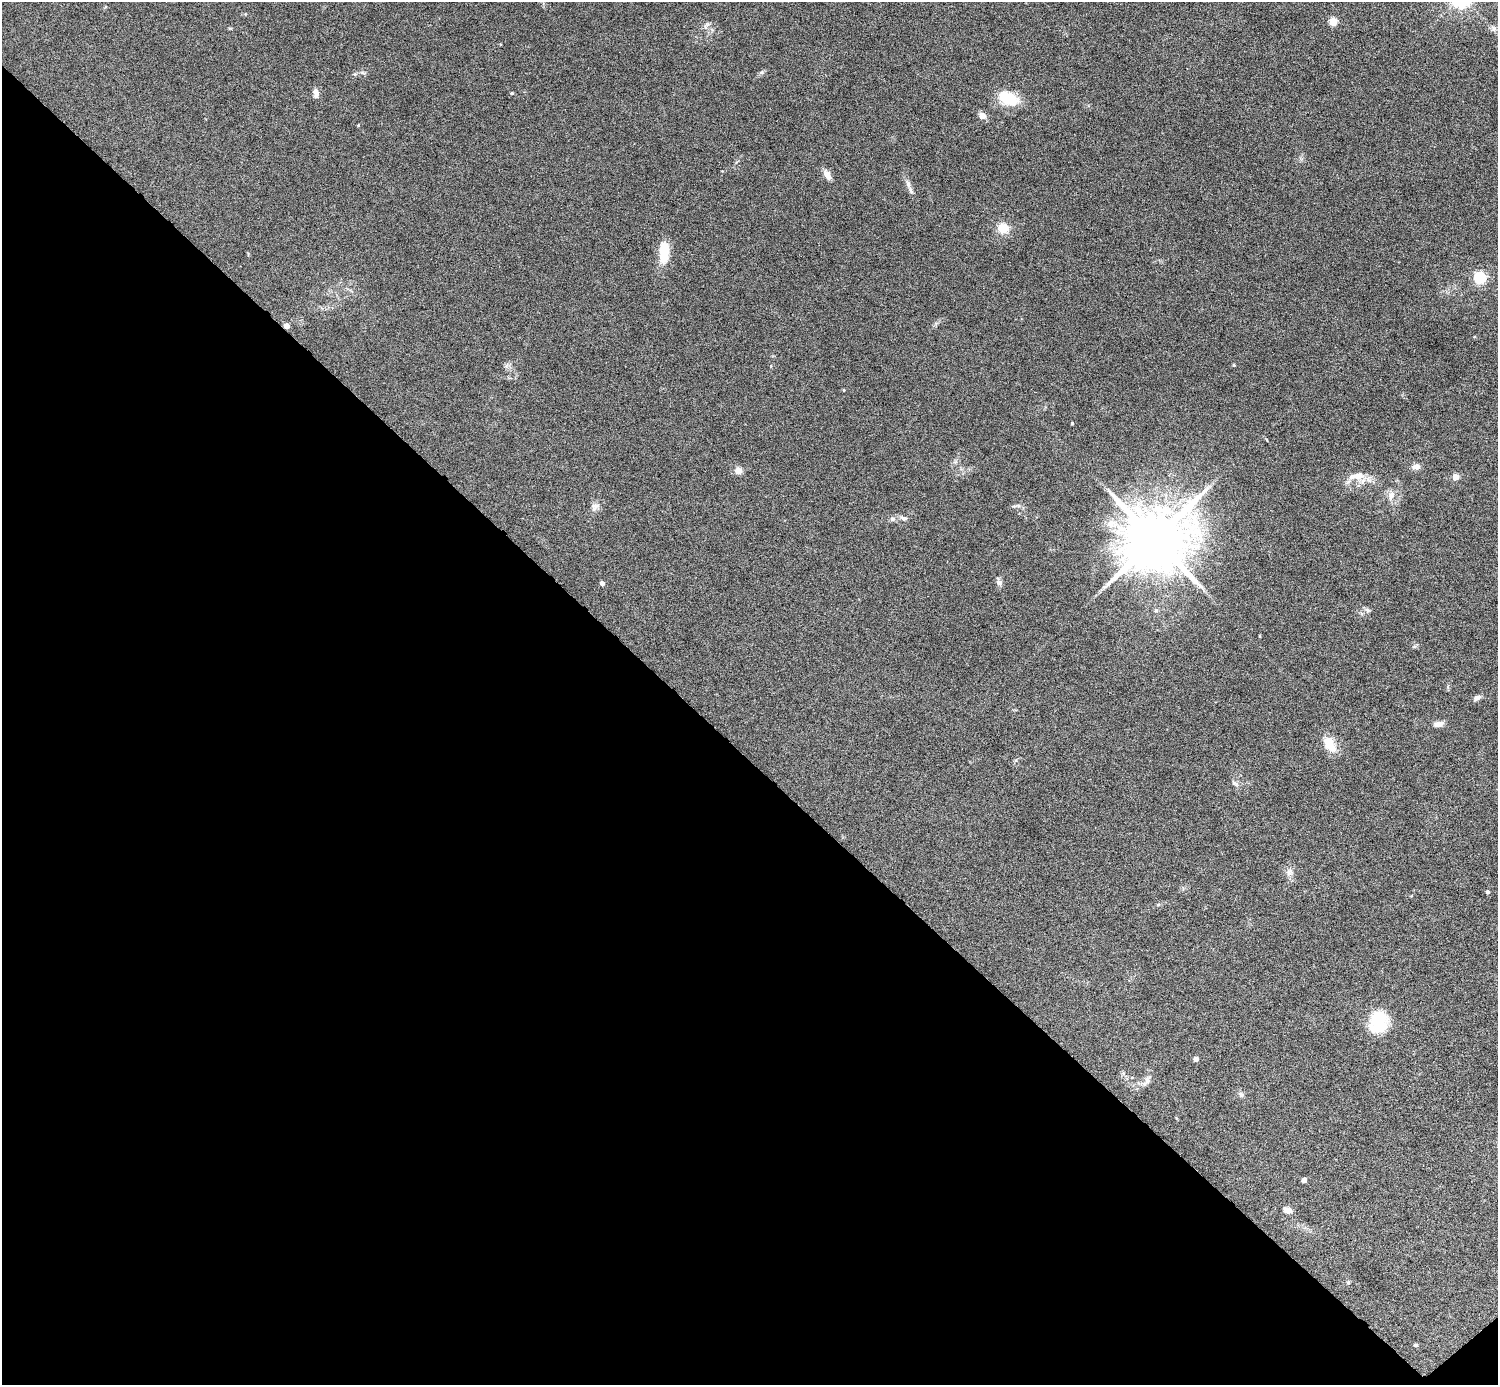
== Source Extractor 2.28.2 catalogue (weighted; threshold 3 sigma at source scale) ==
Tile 14 of 4 x 4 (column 2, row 4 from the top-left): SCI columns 1497-2992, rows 298-1680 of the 5983 x 5982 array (HDU 1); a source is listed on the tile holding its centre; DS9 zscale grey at full resolution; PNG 1500 x 1387 px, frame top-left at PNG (2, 2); no overlay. Shown black and unused: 45% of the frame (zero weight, under 4 of 8 exposures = <1% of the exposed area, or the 3 px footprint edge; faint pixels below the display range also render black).
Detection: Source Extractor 2.28.2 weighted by HDU 2 'WHT'; one run over the whole footprint, this tile lists its part. Background 0.0717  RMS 0.0044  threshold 0.0178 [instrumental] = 3 sigma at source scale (4.09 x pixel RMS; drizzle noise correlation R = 1.36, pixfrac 0.8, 0.05/0.05 arcsec/px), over >= 5 px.
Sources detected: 50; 1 inside a brighter listed object's ellipse — not listed separately; the other 49 listed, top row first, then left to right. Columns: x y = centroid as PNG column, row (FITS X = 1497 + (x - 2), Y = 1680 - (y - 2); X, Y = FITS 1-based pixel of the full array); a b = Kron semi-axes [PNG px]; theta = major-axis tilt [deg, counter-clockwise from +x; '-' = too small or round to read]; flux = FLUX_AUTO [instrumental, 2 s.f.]
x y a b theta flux
1333 22 5 5 - 16
706 25 12 4 46 0.97
1494 29 8 8 - 1.3
761 72 7 4 45 0.78
363 73 7 4 -18 0.68
355 74 7 3 -5 0.49
316 93 13 7 -86 2
512 93 5 4 - 0.45
1008 98 26 15 -23 12
982 116 8 6 -33 2.6
827 174 12 7 -59 3
908 184 13 6 -73 1.9
1003 228 8 7 - 9.7
664 253 23 9 87 11
1480 278 5 5 - 51
286 326 4 4 - 3
1234 365 4 3 - 0.48
506 366 7 4 71 0.89
1072 423 3 3 - 0.43
955 462 7 4 19 0.77
1416 466 10 7 5 2.1
738 471 4 4 - 10
1356 476 26 10 14 5.7
1455 477 4 4 - 7.2
1391 496 13 9 66 2.9
1014 506 13 3 6 0.85
595 507 13 9 45 2.1
904 518 9 6 -16 1.4
892 519 7 6 - 1.2
1155 539 19 15 33 4500
999 582 7 6 - 2.2
602 583 4 4 - 1.9
1156 610 7 6 - 0.85
1367 610 8 6 -37 1
1259 636 4 3 - 0.31
1477 698 10 6 32 1.3
1438 724 12 6 11 2.5
1329 744 23 12 -52 6.7
1234 783 10 6 -40 1.2
1289 872 10 9 - 2.2
1488 892 4 4 - 0.82
1158 905 6 4 2 0.49
1378 1022 25 21 76 17
1196 1059 4 4 - 2.3
1147 1081 18 7 62 2.3
1241 1095 8 6 -62 1
1304 1180 4 4 - 2.2
1288 1210 12 7 -19 2.3
1416 1345 5 4 - 0.59
Overlapping masked pixels (flux is a lower limit): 1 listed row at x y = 286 326
Unlisted compact peaks at least as high as the median listed source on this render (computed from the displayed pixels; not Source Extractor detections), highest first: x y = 1348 1283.